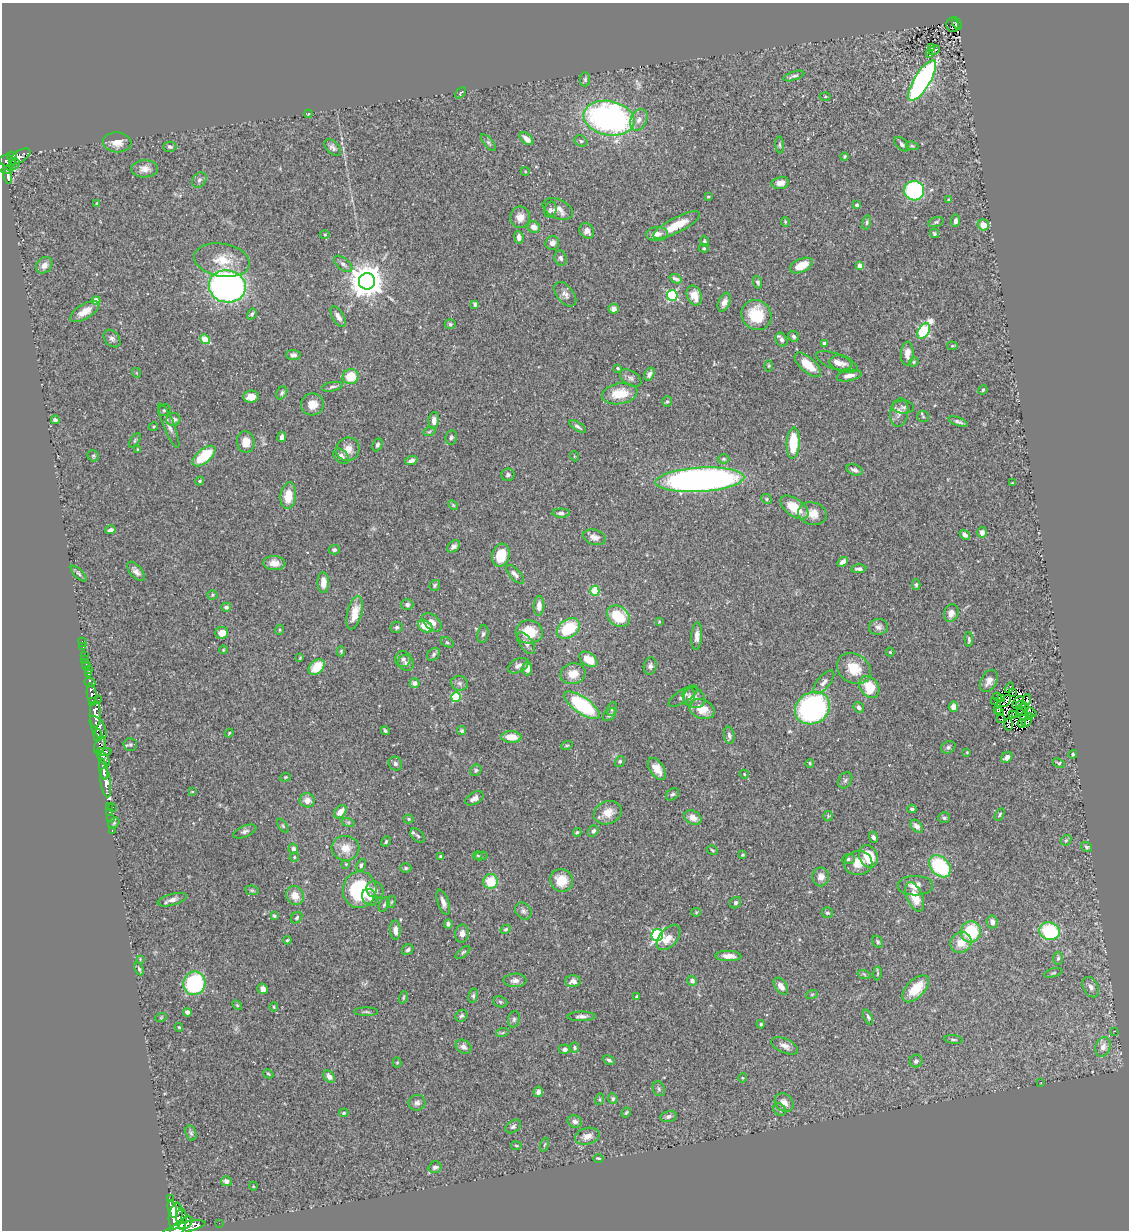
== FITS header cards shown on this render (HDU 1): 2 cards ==
NAXIS1  =                 1127
NAXIS2  =                 1228

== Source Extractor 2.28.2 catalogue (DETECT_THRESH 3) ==
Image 1127 x 1228 px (HDU 1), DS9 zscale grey, 1 PNG px = 1 image px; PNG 1131 x 1232 px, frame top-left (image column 1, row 1228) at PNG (2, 3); each listed source drawn as its Kron ellipse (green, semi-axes under 4 px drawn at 4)
Background 0.554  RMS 0.036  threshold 0.109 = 3 sigma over >= 5 px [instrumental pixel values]
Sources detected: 428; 6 with non-positive FLUX_AUTO (blend fragments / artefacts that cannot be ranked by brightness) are neither listed nor drawn; the other 422 listed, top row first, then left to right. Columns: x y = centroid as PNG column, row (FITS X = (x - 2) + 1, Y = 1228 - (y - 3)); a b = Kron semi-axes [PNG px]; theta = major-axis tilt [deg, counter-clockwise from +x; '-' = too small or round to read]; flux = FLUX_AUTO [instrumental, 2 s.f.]
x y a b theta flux
957 23 7 3 -64 54
953 25 7 6 - 51
932 48 3 2 - 5.8
934 50 6 3 32 31
930 54 3 3 - 23
794 76 11 3 18 6.2
585 79 7 5 -90 4.4
922 80 23 8 59 760
460 93 6 3 42 2.5
825 97 5 3 - 2.2
308 114 4 3 - 2.5
609 118 26 17 -11 760
639 120 11 8 63 18
526 139 8 5 -39 20
581 141 7 5 -29 4.9
117 142 14 10 -4 26
488 142 10 4 -50 5.9
902 144 9 5 -47 5.9
780 145 8 3 -85 3.8
912 146 6 4 -10 3.6
170 147 6 5 - 4.8
333 147 10 6 -45 8.4
12 156 5 4 - 270
844 156 4 3 - 3.1
20 157 12 5 31 190
8 161 8 6 -16 610
14 164 6 3 46 140
7 169 6 3 17 190
144 169 13 8 1 20
525 171 4 4 - 2.3
8 176 7 3 -80 240
199 180 8 6 50 7
780 183 9 6 11 16
914 191 10 9 - 370
709 197 3 2 - 2.9
949 199 4 4 - 3.2
97 203 4 3 - 3
857 205 3 3 - 4.7
558 209 16 9 -24 20
550 210 8 6 73 6.6
520 217 11 10 - 20
955 221 6 4 82 10
785 222 5 3 - 2.4
867 222 7 4 77 4.2
936 222 8 4 15 4.3
677 225 26 7 27 51
983 225 6 5 - 29
534 227 6 5 - 18
587 231 8 7 - 15
934 233 5 4 - 3.4
325 234 5 3 - 2.4
657 234 11 7 2 16
519 237 6 4 -81 11
704 241 5 4 - 3.4
552 243 7 6 - 11
704 248 5 4 - 3
561 258 8 6 -73 6.9
222 260 28 16 -10 58
343 264 11 6 -39 8.6
44 265 9 7 45 15
801 266 12 6 25 39
860 266 4 4 - 31
676 279 6 4 -22 6.1
367 281 8 8 - 5300
758 282 6 4 -72 5
227 286 18 16 -10 940
565 294 14 8 -51 12
672 295 5 5 - 290
694 296 10 7 -69 34
96 301 4 4 - 39
724 302 10 5 66 15
475 304 4 3 - 6
614 309 5 5 - 15
85 311 16 7 31 26
252 314 6 4 59 4.9
756 315 16 14 -49 84
338 317 11 5 -59 12
450 324 5 5 - 3.8
924 331 8 5 58 270
794 336 6 5 - 6
112 339 10 7 -48 9
205 339 5 4 - 70
781 340 7 5 -61 8.5
824 343 4 3 - 12
952 346 5 3 - 2.6
907 354 12 6 86 21
293 355 7 5 -2 8.5
837 362 22 8 -21 18
914 362 5 4 - 3.4
841 363 11 7 -6 13
808 365 16 7 -41 47
769 366 5 3 - 2.6
618 368 4 3 - 3.1
137 373 5 3 - 2.2
649 374 7 4 58 8.9
849 376 13 5 11 18
350 377 8 7 - 57
631 378 12 7 -32 10
332 387 10 4 11 6.2
983 390 5 4 - 3.3
282 393 7 5 57 5.1
620 394 18 10 10 60
251 396 8 6 5 22
667 401 5 5 - 3.6
312 404 11 11 - 27
903 407 11 6 -4 7.9
164 410 6 5 - 5.2
899 412 14 9 81 17
923 417 6 5 - 3.5
173 419 7 6 - 11
55 420 4 4 - 5.7
434 420 8 5 85 13
958 422 10 4 -20 6.6
169 425 23 5 -67 15
153 427 5 4 - 3
578 427 9 3 -34 5.8
429 432 6 3 20 3.1
282 437 5 4 - 10
451 437 7 5 81 5.2
135 440 8 4 55 3.7
246 442 11 9 -81 28
793 443 15 6 87 89
377 445 7 4 64 5.3
348 449 12 11 - 22
138 450 3 3 - 4.9
93 456 6 5 - 4.1
204 456 14 6 40 92
341 456 9 6 -42 12
574 456 5 3 - 2
723 459 6 4 -1 3.7
411 460 6 4 20 8.3
855 470 8 5 -21 9.6
508 475 6 6 - 5.2
700 480 44 12 3 1300
200 481 4 4 - 3.1
1012 483 3 2 - 2
288 496 13 7 83 44
766 499 5 4 - 3.6
453 505 6 3 -45 2.7
794 507 16 8 -36 56
561 513 9 4 -2 6.6
812 514 14 11 -15 30
110 530 5 3 - 6.9
982 532 5 5 - 11
965 535 6 4 -41 9.7
594 537 12 7 -16 16
454 546 7 5 40 8.6
334 550 5 4 - 5.2
501 555 12 8 72 62
843 562 6 4 38 16
274 563 11 7 -4 21
859 569 7 4 1 8.1
136 571 12 6 -49 11
79 574 10 4 -45 6
515 574 12 5 -47 10
323 583 10 5 -89 28
435 585 6 5 - 4.4
916 585 5 3 - 4.3
595 591 5 4 - 90
212 595 5 4 - 3.2
407 604 6 5 - 8.1
539 606 9 5 86 16
226 607 5 4 - 6.7
355 613 17 7 76 41
951 613 9 7 66 14
618 616 12 9 -38 80
432 622 11 7 -41 17
659 622 4 3 - 2.4
425 626 8 5 -30 38
397 627 6 5 - 5.3
878 627 9 8 - 11
568 628 13 9 34 100
279 630 5 3 - 2.5
529 632 13 11 -7 64
222 633 6 6 - 21
483 634 9 5 81 5.7
697 636 14 5 86 14
969 639 7 4 -88 4.7
83 642 5 2 - 13
447 642 7 4 -29 4.1
526 643 12 6 -55 11
83 647 3 2 - 3.1
223 650 4 3 - 2.2
341 651 5 4 - 3.5
890 652 4 4 - 3
434 654 7 5 49 5.7
85 655 2 2 - 7.5
300 658 4 2 - 2.3
403 659 8 8 - 8.5
588 659 10 6 -34 44
85 660 2 2 - 6.2
406 663 8 7 - 9.4
86 665 5 2 - 14
518 666 11 6 27 11
650 666 8 6 81 8.3
317 667 9 6 44 55
527 668 7 5 -89 17
89 669 2 2 - 11
854 669 18 14 -31 55
88 674 3 3 - 63
573 674 13 10 12 34
989 681 12 7 62 15
90 682 5 4 - 250
824 682 14 6 49 12
415 683 5 4 - 12
460 683 8 7 - 8.6
869 687 12 9 -55 70
1009 688 6 4 58 7.4
1012 693 3 2 - 1.7
92 694 10 5 -84 1100
683 696 17 6 33 12
456 697 5 5 - 130
689 697 9 5 81 7.9
694 697 12 9 -33 17
998 697 4 2 - 3.5
1002 698 3 2 - 4.9
98 699 2 2 - 8.4
1027 700 6 2 80 0.21
1006 701 7 2 50 2.5
92 702 4 3 - 440
995 702 2 2 - 2
1018 702 7 2 47 0.034
582 705 21 8 -35 220
1022 706 7 2 -19 3.2
859 707 6 4 -51 8
953 707 5 4 - 18
812 708 18 15 30 570
612 709 7 4 73 4.6
702 709 13 9 -22 39
997 709 3 2 - 2.6
1022 711 5 3 - 3.8
1000 712 3 2 - 2.9
1031 712 5 2 - 2.6
95 714 13 5 -89 2600
1013 714 4 2 - 1
609 715 7 5 40 5.2
1016 715 3 2 - 2.7
1024 716 4 3 - 2.1
1029 717 3 2 - 0.6
1001 719 4 2 - 1.5
1027 722 6 2 52 1.5
1022 724 4 2 - 2.3
1009 725 6 3 -90 3.7
98 727 13 6 -59 1200
385 731 4 3 - 4.7
462 731 5 4 - 4.2
229 733 4 3 - 2.3
98 735 6 3 -82 430
729 735 8 5 -81 6.7
511 737 10 6 -2 36
100 745 9 5 74 470
130 745 6 6 - 5.5
567 745 6 4 16 3.2
948 747 7 5 28 5.7
104 752 8 3 2 490
967 752 4 3 - 2.3
1073 754 4 4 - 3.1
1007 757 6 4 42 11
104 758 8 4 -53 400
620 761 6 4 59 3.4
810 763 4 3 - 3.4
1059 763 6 4 -25 3.9
395 764 7 6 - 7
103 769 10 4 -80 1100
657 769 12 7 -55 25
476 770 6 5 - 4.7
744 774 5 3 - 2.3
285 777 5 4 - 2.6
845 780 9 6 55 5.8
106 782 15 5 -83 1800
192 792 4 2 - 1.6
672 794 7 5 36 5.2
474 798 10 6 30 11
307 800 8 7 - 18
109 806 4 2 - 14
113 807 3 2 - 53
912 809 4 4 - 4.9
109 812 3 2 - 18
340 812 7 5 52 24
608 813 14 11 23 32
1000 814 7 4 61 3.5
828 816 5 5 - 3
111 818 3 2 - 15
693 818 9 6 -31 19
944 818 6 5 - 4.6
409 819 5 4 - 3
348 822 7 4 -18 4.5
114 823 6 5 - 3.6
283 826 8 4 -55 4
917 826 7 5 -46 11
112 830 3 2 - 14
245 831 12 5 21 7.9
593 831 6 5 - 7.9
577 832 4 3 - 3.6
418 836 9 5 -44 6.1
874 837 6 4 -68 6.2
1066 840 6 4 42 3.9
386 842 5 3 - 3.3
1087 847 6 4 -34 4.4
345 848 14 12 -7 36
293 849 5 4 - 11
712 850 6 3 -28 2.9
478 855 5 3 - 2.1
743 855 3 3 - 2.9
481 856 7 4 11 2.9
868 856 11 9 -65 64
294 857 5 4 - 3.2
440 857 4 3 - 3.4
848 859 6 5 - 5.2
858 863 14 12 8 34
346 864 4 4 - 2
361 865 6 4 63 4.9
940 866 12 9 -47 170
406 868 6 4 0 4.5
821 877 9 8 - 20
561 880 11 11 - 44
491 881 7 7 - 60
915 886 18 9 0 23
252 890 7 5 -7 4.3
360 890 18 16 79 200
375 890 9 7 -45 12
295 896 10 8 -66 30
370 897 9 7 -55 19
915 897 15 8 -68 47
172 900 15 5 15 13
391 902 6 3 70 2.9
443 902 13 5 -71 13
736 903 6 5 - 5.1
384 905 7 5 63 5
523 911 9 7 -48 7.9
696 912 5 4 - 2.5
827 913 6 5 - 4.5
274 916 4 3 - 3.8
297 918 6 5 - 4.1
992 922 6 5 - 12
448 924 4 4 - 6
506 929 5 4 - 3.7
395 930 10 5 -88 16
1050 931 10 8 -17 160
971 932 11 10 - 130
462 934 9 7 87 14
657 935 6 6 - 420
668 937 15 8 48 27
287 940 4 3 - 3.2
878 942 6 5 - 4.5
961 943 11 10 - 35
408 950 6 5 - 6.9
463 952 9 4 40 4.6
728 956 13 5 -2 18
1058 958 6 4 86 5.4
140 959 4 4 - 2.3
139 969 7 4 -65 4.2
877 973 7 3 81 2.7
1053 973 9 4 16 4.1
864 974 6 4 -19 3.6
515 980 11 6 2 12
573 981 8 6 -1 13
692 981 5 5 - 8.8
194 983 12 11 - 200
781 986 9 5 -56 18
1091 987 11 7 -61 13
263 989 5 5 - 8.8
916 989 17 9 45 57
812 994 6 4 19 3.5
473 996 7 5 81 4.9
403 997 6 4 71 3.2
637 997 4 3 - 6.2
500 1002 7 5 -22 4.2
237 1005 6 3 -45 2.8
274 1007 4 4 - 2.4
187 1012 4 4 - 8.9
366 1012 12 3 0 4.6
461 1016 6 5 - 5.1
581 1016 14 4 1 10
161 1017 6 3 19 2.4
868 1017 8 4 -67 5
514 1019 8 6 76 5.9
761 1024 4 4 - 3.6
179 1027 4 3 - 2.6
1114 1031 3 3 - 1.1
502 1033 6 4 18 3.3
953 1040 9 3 -7 3.9
785 1046 14 7 -24 15
464 1047 8 6 -37 10
574 1047 5 4 - 4.4
1103 1047 10 7 72 17
564 1049 5 5 - 8.2
609 1060 6 3 -26 5.1
916 1061 6 6 - 7.9
397 1062 5 4 - 2.8
268 1074 5 4 - 2.9
329 1076 7 5 -52 11
742 1078 5 3 - 2.4
1041 1082 2 2 - 1.4
659 1089 7 6 - 5.9
538 1092 5 4 - 9.8
600 1099 6 4 72 3.1
613 1099 5 4 - 4.3
417 1103 8 7 - 9.6
784 1103 10 8 -43 17
780 1110 6 5 - 4.6
626 1112 5 3 - 3.1
344 1113 5 3 - 3.2
668 1116 8 5 12 8.2
575 1121 7 6 - 10
513 1126 9 5 34 6.6
191 1133 7 5 -73 4.8
587 1136 12 8 15 18
544 1145 7 3 71 2.7
516 1146 5 3 - 2.6
598 1158 5 3 - 2.7
435 1167 6 5 - 7.1
226 1181 5 5 - 7.7
253 1186 4 3 - 1.8
170 1199 3 3 - 65
172 1209 9 4 -76 1400
175 1216 13 6 83 3000
182 1219 10 5 -88 1000
185 1223 8 5 36 1300
219 1223 2 2 - 4.5
178 1228 9 6 42 2000
184 1228 22 5 14 2600
At the frame edge (FLAGS 8, measured only in part): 1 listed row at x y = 178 1228
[6 non-positive-flux detections neither listed nor drawn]